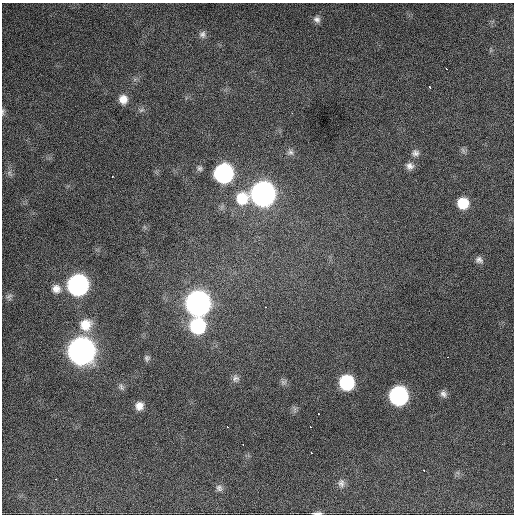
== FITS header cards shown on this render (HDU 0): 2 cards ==
NAXIS1  =                  512 / Axis length
NAXIS2  =                  512 / Axis length

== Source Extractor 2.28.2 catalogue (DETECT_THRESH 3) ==
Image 512 x 512 px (HDU 0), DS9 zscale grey, 1 PNG px = 1 image px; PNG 516 x 516 px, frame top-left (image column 1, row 512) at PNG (2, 3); no overlay
Background 1270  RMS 30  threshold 91.1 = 3 sigma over >= 5 px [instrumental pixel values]
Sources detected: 47; all 47 listed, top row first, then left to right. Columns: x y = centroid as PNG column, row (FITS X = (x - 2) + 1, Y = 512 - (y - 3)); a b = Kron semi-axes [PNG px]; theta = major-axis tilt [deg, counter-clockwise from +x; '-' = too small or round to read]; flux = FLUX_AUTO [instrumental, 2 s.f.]
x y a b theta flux
317 19 10 8 -34 9.2e+03
202 34 9 9 - 8.0e+03
446 69 3 2 - 3.8e+03
429 87 3 3 - 3.4e+03
123 99 10 9 - 1.9e+04
141 110 8 5 24 4.8e+03
3 112 10 4 81 4.1e+03
292 113 3 2 - 2.0e+03
463 150 10 4 -57 4.2e+03
290 152 9 7 -36 7.0e+03
415 153 10 9 - 8.8e+03
410 166 10 9 - 1.1e+04
199 168 9 7 -76 5.9e+03
9 173 7 6 - 5.6e+03
223 173 11 11 - 5.5e+05
112 176 3 2 - 5.8e+03
263 194 12 12 - 1.7e+06
242 198 15 14 - 6.0e+04
463 203 10 10 - 5.1e+04
479 260 9 8 - 8.7e+03
78 285 12 11 - 7.8e+05
56 289 11 11 - 1.7e+04
9 297 10 7 61 6.2e+03
198 303 12 12 - 1.8e+06
265 307 3 2 - 3.6e+03
86 325 15 14 - 4.0e+04
197 326 12 12 - 1.8e+05
81 351 12 12 - 2.8e+06
447 357 3 2 - 5.6e+03
147 358 8 7 - 5.5e+03
235 378 10 9 - 8.5e+03
283 382 9 6 9 5.6e+03
346 382 11 10 - 1.6e+05
121 387 10 6 -61 5.6e+03
443 394 10 8 -48 8.3e+03
398 395 11 11 - 4.8e+05
139 406 9 8 - 1.6e+04
318 414 3 2 - 2.1e+04
228 427 3 2 - 3.3e+03
310 427 3 2 - 2.2e+03
243 445 3 2 - 2.9e+03
311 452 3 2 - 2.8e+03
424 470 3 2 - 2.5e+03
56 479 3 2 - 2.2e+03
341 483 11 9 80 1.0e+04
219 488 10 8 -48 7.7e+03
317 513 10 3 1 6.4e+03
At the frame edge (FLAGS 8, measured only in part): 2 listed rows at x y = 3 112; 317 513